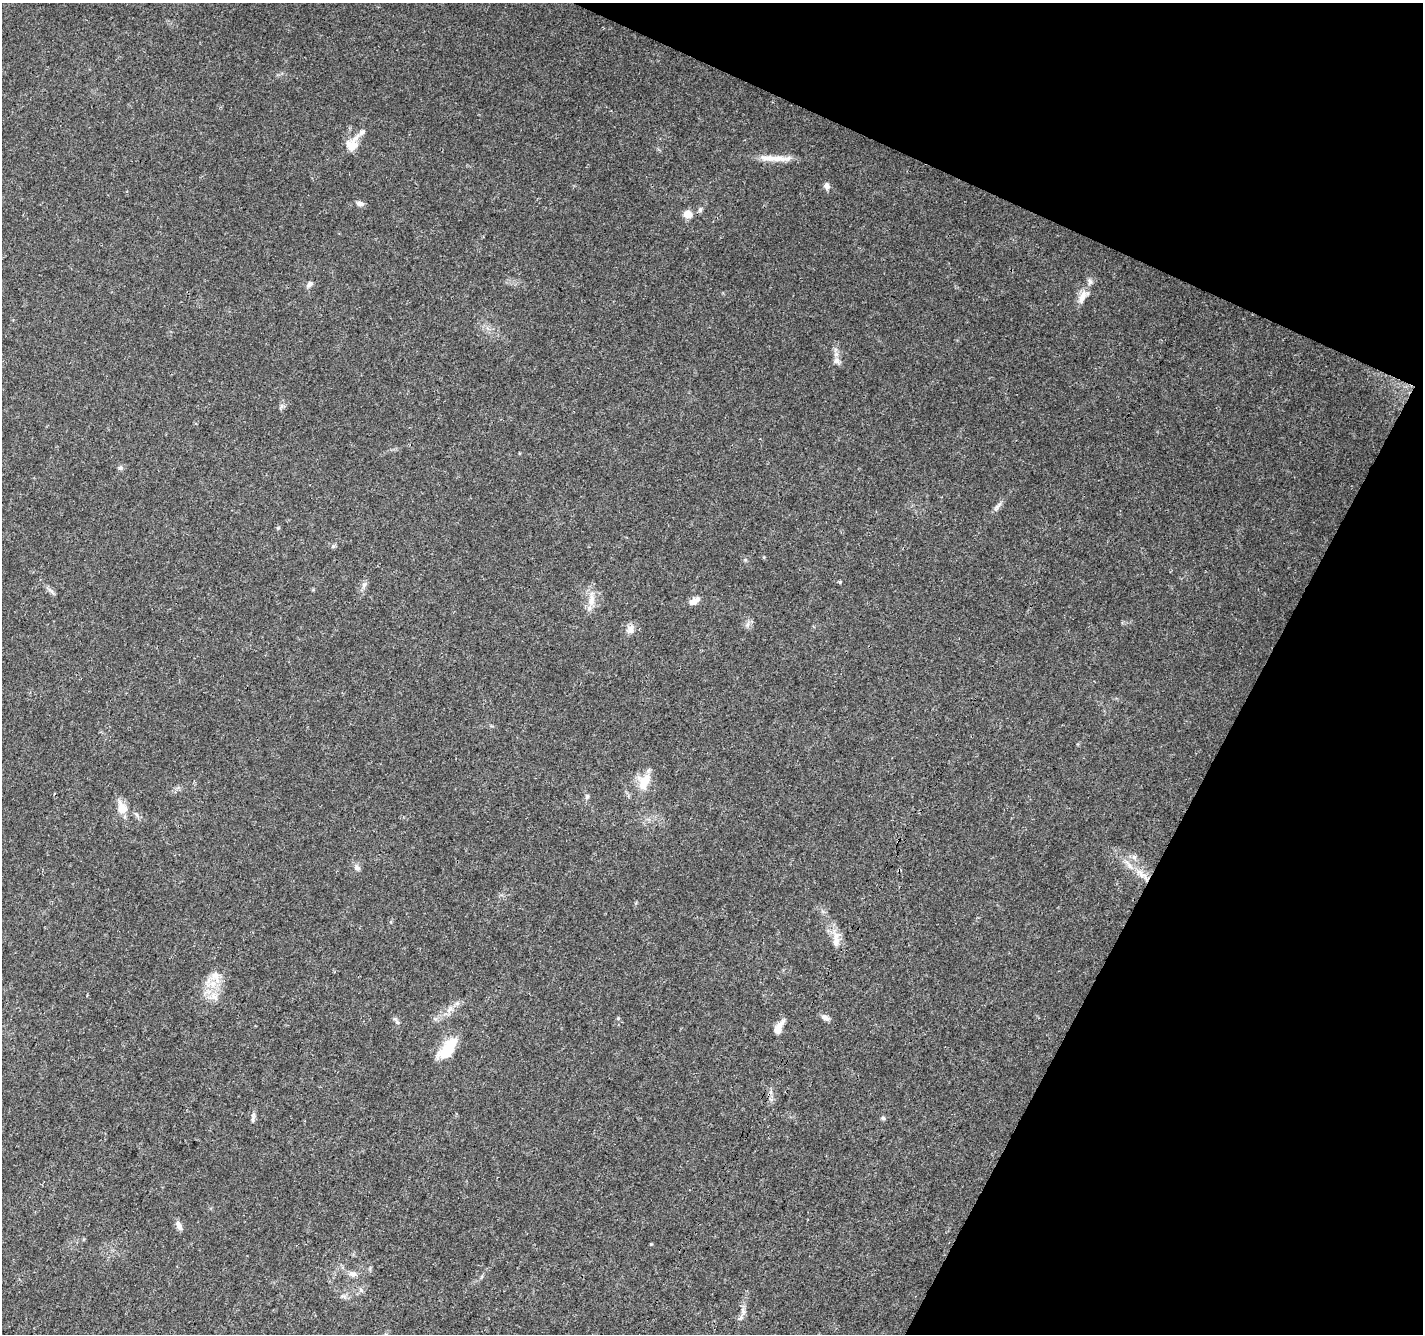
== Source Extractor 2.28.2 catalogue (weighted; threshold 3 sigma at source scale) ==
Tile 8 of 4 x 4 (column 4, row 2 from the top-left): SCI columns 4272-5692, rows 2935-4266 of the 5693 x 5801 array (HDU 1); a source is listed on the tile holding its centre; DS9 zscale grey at full resolution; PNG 1425 x 1336 px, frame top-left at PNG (2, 3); no overlay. Shown black and unused: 22% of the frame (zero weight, under 3 of 4 exposures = <1% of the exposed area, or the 3 px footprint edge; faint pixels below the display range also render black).
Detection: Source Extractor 2.28.2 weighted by HDU 2 'WHT'; one run over the whole footprint, this tile lists its part. Background 0.0203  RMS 0.0035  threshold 0.016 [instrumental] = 3 sigma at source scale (4.5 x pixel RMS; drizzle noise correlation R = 1.50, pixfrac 1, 0.0396/0.0396 arcsec/px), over >= 5 px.
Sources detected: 43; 1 inside a brighter object's white glare — not listed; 3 inside a brighter listed object's ellipse — not listed separately; the other 39 listed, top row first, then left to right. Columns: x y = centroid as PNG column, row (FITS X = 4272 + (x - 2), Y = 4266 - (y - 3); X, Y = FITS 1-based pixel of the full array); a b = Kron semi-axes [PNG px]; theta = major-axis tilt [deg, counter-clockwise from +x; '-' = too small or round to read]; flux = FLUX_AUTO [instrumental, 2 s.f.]
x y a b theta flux
352 144 20 14 56 5.7
775 158 27 8 1 5.3
827 186 8 7 - 1.5
360 203 11 6 -15 1.2
700 210 7 6 - 0.8
688 214 9 7 -27 3.9
310 284 9 6 41 1.3
1083 296 22 10 55 3.6
836 361 9 8 - 1.5
281 406 7 5 89 0.84
120 468 7 6 - 0.84
278 528 5 4 - 0.41
840 582 5 4 - 0.41
364 584 9 6 50 1.2
50 590 13 4 -40 1.1
591 599 21 9 88 4.2
694 601 12 7 30 2.8
630 629 12 9 84 2.3
644 782 22 13 71 7.4
587 796 7 5 76 0.76
122 808 14 9 -68 4.8
1134 857 7 6 - 1.1
357 868 9 6 -18 1.2
1142 875 30 7 -42 6.4
836 941 19 9 84 3.2
213 984 11 9 -86 4.1
214 997 16 12 -11 4.1
450 1009 12 8 44 2.4
618 1018 5 4 - 0.43
825 1018 13 6 -35 1.5
397 1022 7 5 -43 0.77
779 1027 17 7 62 3.6
451 1046 22 12 69 9.4
253 1117 17 4 81 1
883 1118 6 5 - 0.58
179 1225 12 6 -68 1.8
353 1274 13 7 -13 1.9
361 1290 7 6 - 0.91
743 1311 13 6 -77 1.6
Overlapping masked pixels (flux is a lower limit): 1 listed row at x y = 1142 875
Unlisted compact peaks at least as high as the median listed source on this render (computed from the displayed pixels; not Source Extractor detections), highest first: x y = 651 1244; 997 506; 333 546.